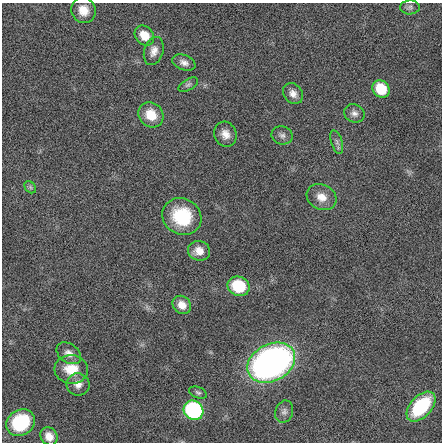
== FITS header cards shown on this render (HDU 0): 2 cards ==
NAXIS1  =                  440 / length of data axis 1
NAXIS2  =                  440 / length of data axis 2

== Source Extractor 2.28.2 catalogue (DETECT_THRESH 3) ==
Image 440 x 440 px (HDU 0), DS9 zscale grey, 1 PNG px = 1 image px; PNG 444 x 444 px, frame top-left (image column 1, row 440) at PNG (2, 3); each listed source drawn as its Kron ellipse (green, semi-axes under 4 px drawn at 4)
Background -0.0433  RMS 1.8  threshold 5.28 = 3 sigma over >= 5 px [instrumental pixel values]
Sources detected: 29; all 29 listed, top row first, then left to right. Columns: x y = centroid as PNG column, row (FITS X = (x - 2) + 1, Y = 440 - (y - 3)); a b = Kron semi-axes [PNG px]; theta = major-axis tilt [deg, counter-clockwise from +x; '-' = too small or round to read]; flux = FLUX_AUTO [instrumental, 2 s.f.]
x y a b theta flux
410 7 10 7 1 350
83 10 13 12 - 1500
144 36 11 9 -47 2100
154 51 14 9 73 920
184 63 12 7 -20 680
188 85 11 5 29 320
381 89 9 8 - 3900
293 94 11 9 -50 820
354 113 10 9 - 600
151 115 13 11 -45 2500
225 134 13 11 -66 1100
282 135 11 9 -17 510
337 142 12 5 -73 430
30 187 7 5 -47 220
321 197 15 12 -29 1500
182 217 20 18 -29 6200
199 251 11 9 -14 1300
239 286 11 9 -23 5100
182 305 10 8 -41 1100
69 353 13 9 -36 910
271 363 25 18 28 57000
71 369 17 14 -5 2700
78 384 11 11 - 870
198 393 9 5 -21 290
421 407 18 10 47 7900
194 410 10 9 - 21000
284 412 11 8 71 560
21 423 15 12 34 8000
49 436 9 8 - 1100